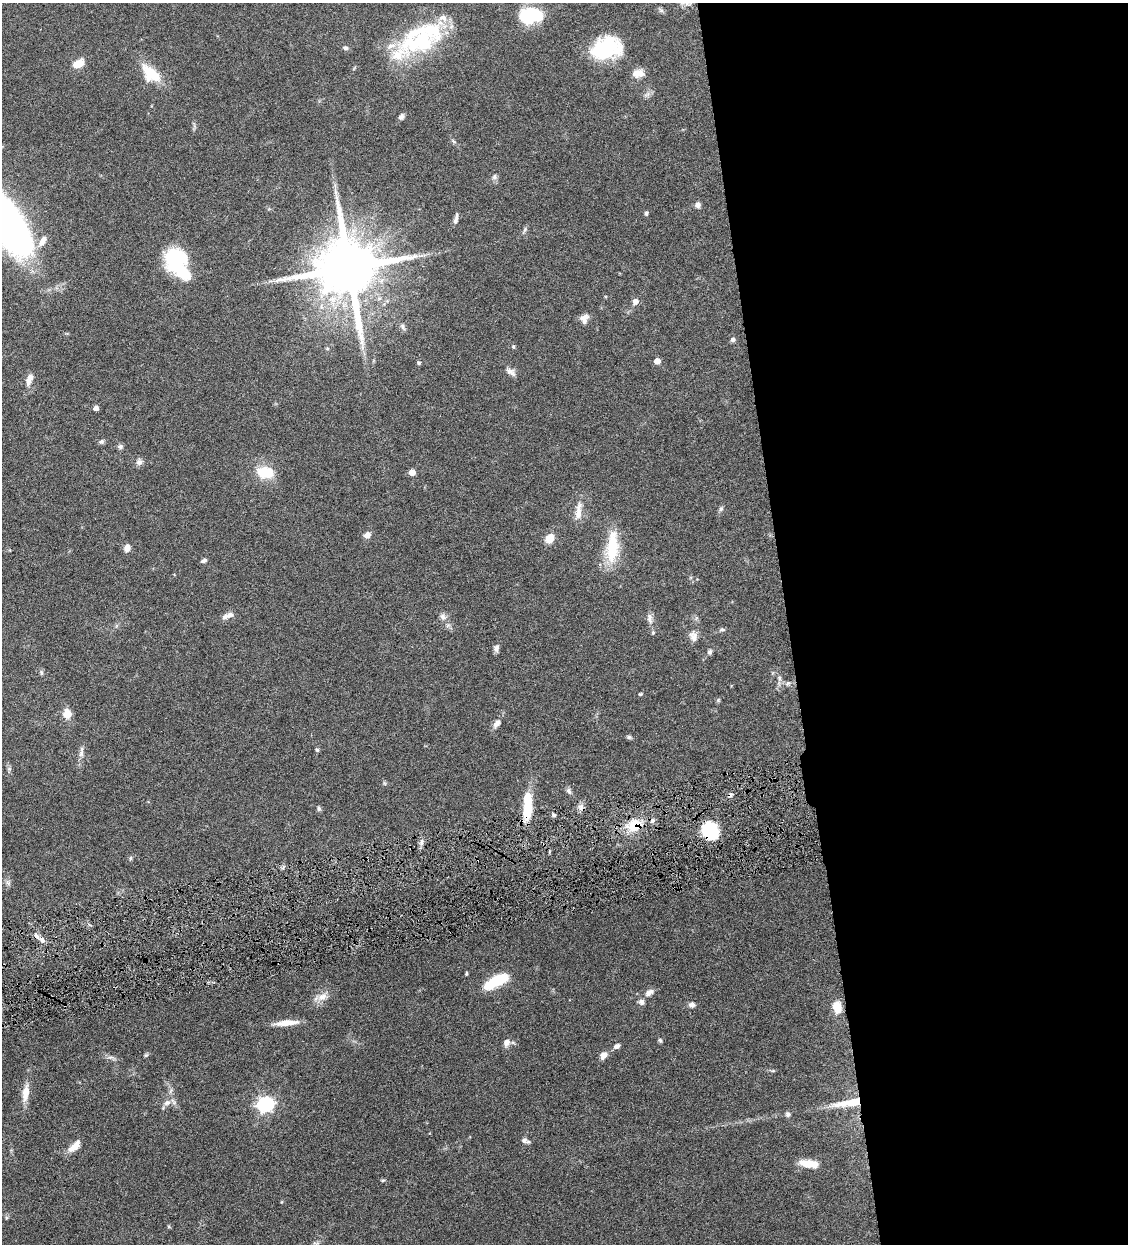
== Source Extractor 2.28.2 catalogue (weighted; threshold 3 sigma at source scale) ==
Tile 8 of 4 x 4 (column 4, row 2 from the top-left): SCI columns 3639-4764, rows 2487-3728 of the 4910 x 4972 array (HDU 1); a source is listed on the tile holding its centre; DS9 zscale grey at full resolution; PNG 1130 x 1246 px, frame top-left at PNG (2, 3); no overlay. Shown black and unused: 30% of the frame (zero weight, under 4 of 8 exposures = <1% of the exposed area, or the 3 px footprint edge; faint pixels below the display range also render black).
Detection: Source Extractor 2.28.2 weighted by HDU 2 'WHT'; one run over the whole footprint, this tile lists its part. Background 0.0431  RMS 0.0036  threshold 0.0146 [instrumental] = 3 sigma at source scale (4.09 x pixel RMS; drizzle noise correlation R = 1.36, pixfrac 0.8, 0.05/0.05 arcsec/px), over >= 5 px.
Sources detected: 108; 3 inside a brighter object's white glare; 2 cosmic-ray / hot-pixel residue — not listed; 10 inside a brighter listed object's ellipse — not listed separately; the other 93 listed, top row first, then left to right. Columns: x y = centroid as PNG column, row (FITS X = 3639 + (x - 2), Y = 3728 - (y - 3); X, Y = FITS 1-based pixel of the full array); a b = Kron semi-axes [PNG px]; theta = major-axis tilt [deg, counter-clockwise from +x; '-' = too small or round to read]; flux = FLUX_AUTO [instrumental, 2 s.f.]
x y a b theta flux
529 16 22 15 8 19
443 18 13 9 -24 2.6
423 41 40 27 -45 23
345 48 7 6 - 0.72
605 49 31 22 29 21
398 54 67 19 58 13
78 64 11 7 27 5.7
638 73 14 9 4 3.1
152 74 29 12 -40 8.6
401 117 7 5 49 1.1
453 141 9 4 -42 0.6
494 177 8 6 75 0.83
698 205 7 7 - 1.1
646 213 4 4 - 0.67
3 219 70 25 -54 200
456 219 13 5 76 1.3
525 229 8 4 60 0.63
421 256 9 4 19 0.86
175 259 26 24 68 19
349 268 17 16 - 3100
635 301 6 5 - 1.9
583 317 13 6 16 1.8
403 327 10 5 -64 0.86
733 340 6 5 - 0.84
513 346 5 4 - 0.43
657 361 5 4 - 3
418 363 5 4 - 0.48
511 372 15 7 -36 1.6
29 379 15 7 70 2.4
96 408 4 4 - 1.7
101 442 7 6 - 0.67
120 446 8 6 -25 0.79
139 462 9 8 - 1.3
265 472 16 10 -7 10
412 472 5 5 - 3.6
721 509 8 5 62 0.69
578 511 25 8 82 3.6
367 535 8 7 - 1.7
549 539 11 8 59 4.2
612 547 42 15 85 13
127 548 7 6 - 2.2
204 561 8 4 24 0.74
230 615 11 7 29 1.5
443 617 11 8 -53 1.5
650 618 15 7 -85 1.7
722 629 7 4 -5 0.62
693 636 14 10 -79 2.2
496 648 8 6 83 1.3
709 652 7 5 68 0.81
41 672 7 5 -84 0.56
779 678 8 5 -84 0.98
788 683 8 5 29 0.88
640 694 5 3 - 0.36
718 700 5 5 - 0.43
67 714 11 10 - 3.2
497 723 12 7 49 1.8
629 737 7 4 -9 0.59
317 750 5 4 - 0.52
81 753 10 6 83 1.4
569 791 9 6 -63 0.92
527 806 31 10 87 11
319 809 7 5 -74 0.63
554 815 6 4 -23 0.64
634 825 19 14 29 7.9
710 831 19 16 -52 13
421 842 8 4 81 0.97
130 858 6 4 88 0.45
8 883 9 6 -63 0.92
42 940 7 6 - 1.3
466 974 4 3 - 0.38
496 981 26 9 27 14
649 992 14 7 34 1.8
322 997 15 9 31 2.9
692 1005 8 7 - 1.1
837 1007 16 10 -81 4.4
286 1023 29 6 5 4.3
660 1040 6 5 - 0.57
506 1043 10 8 68 1.8
616 1046 8 5 31 1.2
146 1055 6 5 - 0.49
603 1055 10 8 53 1.9
110 1057 9 3 5 0.75
25 1093 24 8 82 4.1
167 1103 11 7 28 1.7
849 1103 41 8 10 9.3
265 1104 7 6 - 94
788 1114 7 6 - 0.85
524 1140 8 7 - 1.2
77 1144 16 8 62 2.3
809 1164 22 8 -8 5.8
383 1180 6 3 19 0.36
6 1218 6 4 90 0.44
169 1226 5 4 - 0.37
Overlapping masked pixels (flux is a lower limit): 5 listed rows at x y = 527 806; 634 825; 710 831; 42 940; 849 1103
Isophote crosses this tile's border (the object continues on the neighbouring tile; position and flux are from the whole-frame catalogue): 1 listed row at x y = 3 219